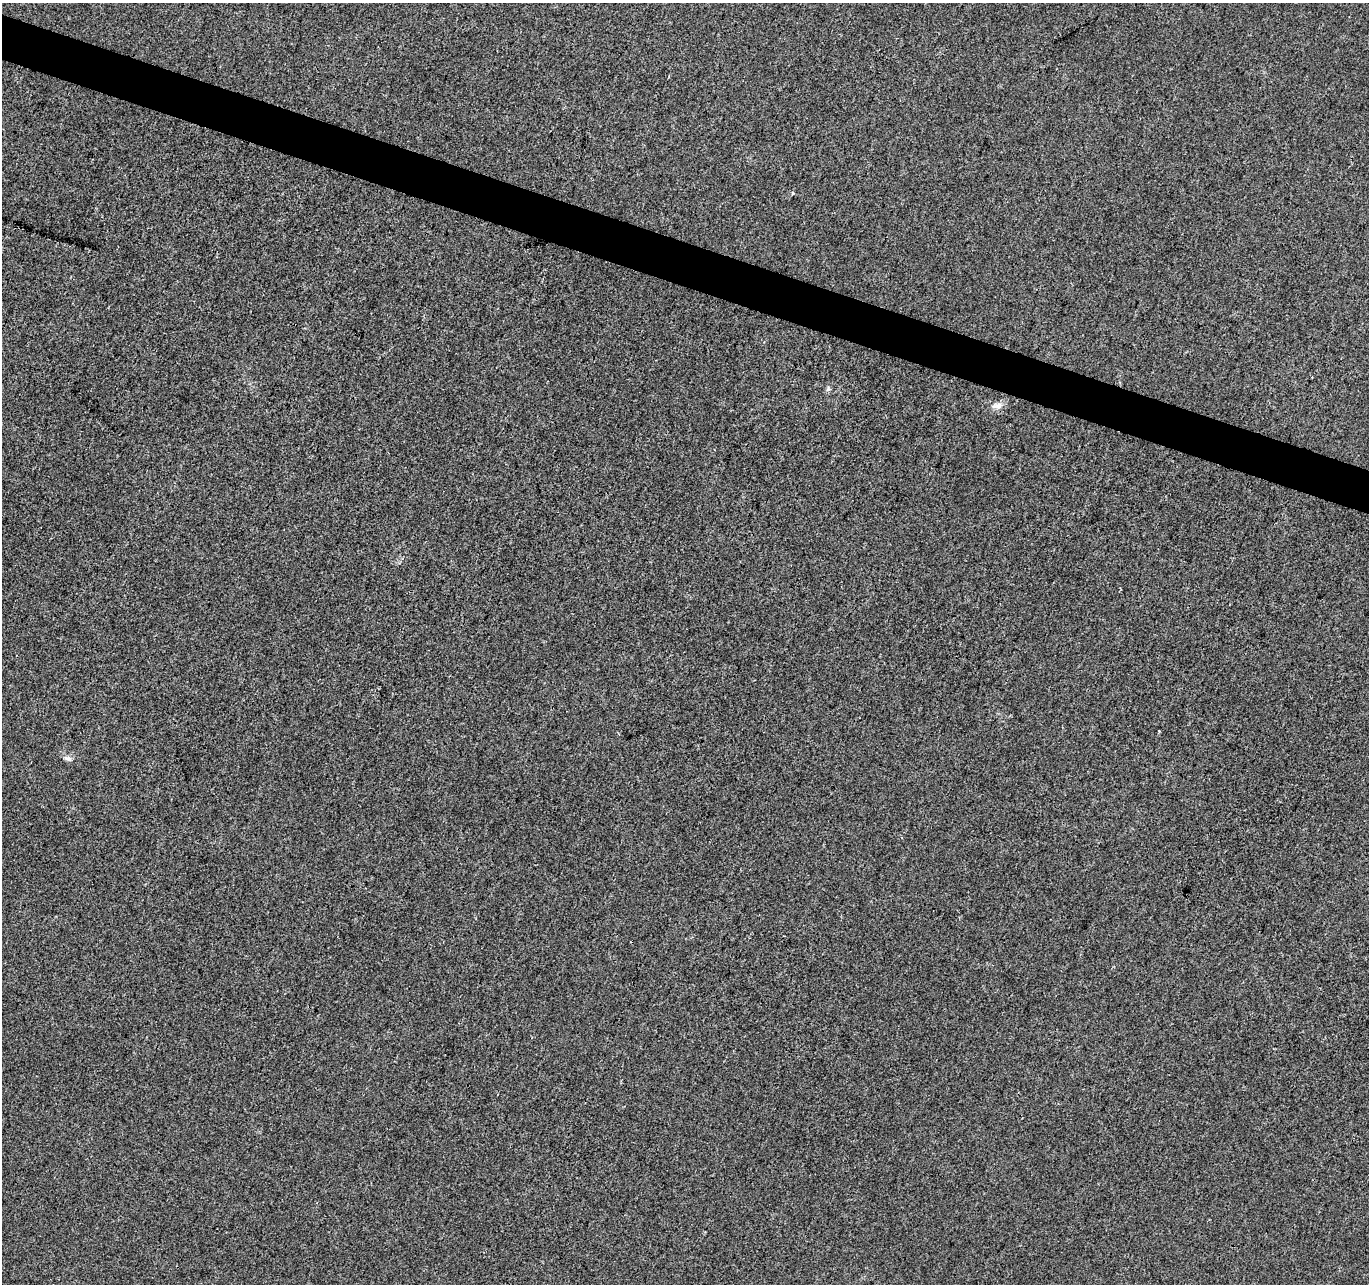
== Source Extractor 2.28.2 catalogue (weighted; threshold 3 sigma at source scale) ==
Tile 11 of 4 x 4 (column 3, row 3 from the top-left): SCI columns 2742-4108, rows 1561-2842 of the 5475 x 5619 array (HDU 1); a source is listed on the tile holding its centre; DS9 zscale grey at full resolution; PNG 1371 x 1286 px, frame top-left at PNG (2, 3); no overlay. Shown black and unused: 3% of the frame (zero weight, under 3 of 4 exposures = <1% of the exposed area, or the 3 px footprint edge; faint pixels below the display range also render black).
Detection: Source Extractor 2.28.2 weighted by HDU 2 'WHT'; one run over the whole footprint, this tile lists its part. Background 0.00347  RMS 0.0029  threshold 0.0132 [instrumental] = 3 sigma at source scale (4.5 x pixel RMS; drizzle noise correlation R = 1.50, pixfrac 1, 0.0396/0.0396 arcsec/px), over >= 5 px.
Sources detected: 3; all 3 listed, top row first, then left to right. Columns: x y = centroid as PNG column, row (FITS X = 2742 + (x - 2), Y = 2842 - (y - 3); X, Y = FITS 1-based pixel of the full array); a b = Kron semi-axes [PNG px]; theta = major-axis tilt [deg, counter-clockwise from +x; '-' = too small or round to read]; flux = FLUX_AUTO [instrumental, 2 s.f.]
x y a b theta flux
793 193 4 4 - 0.32
998 406 12 8 6 1.8
68 758 11 6 -20 1.1